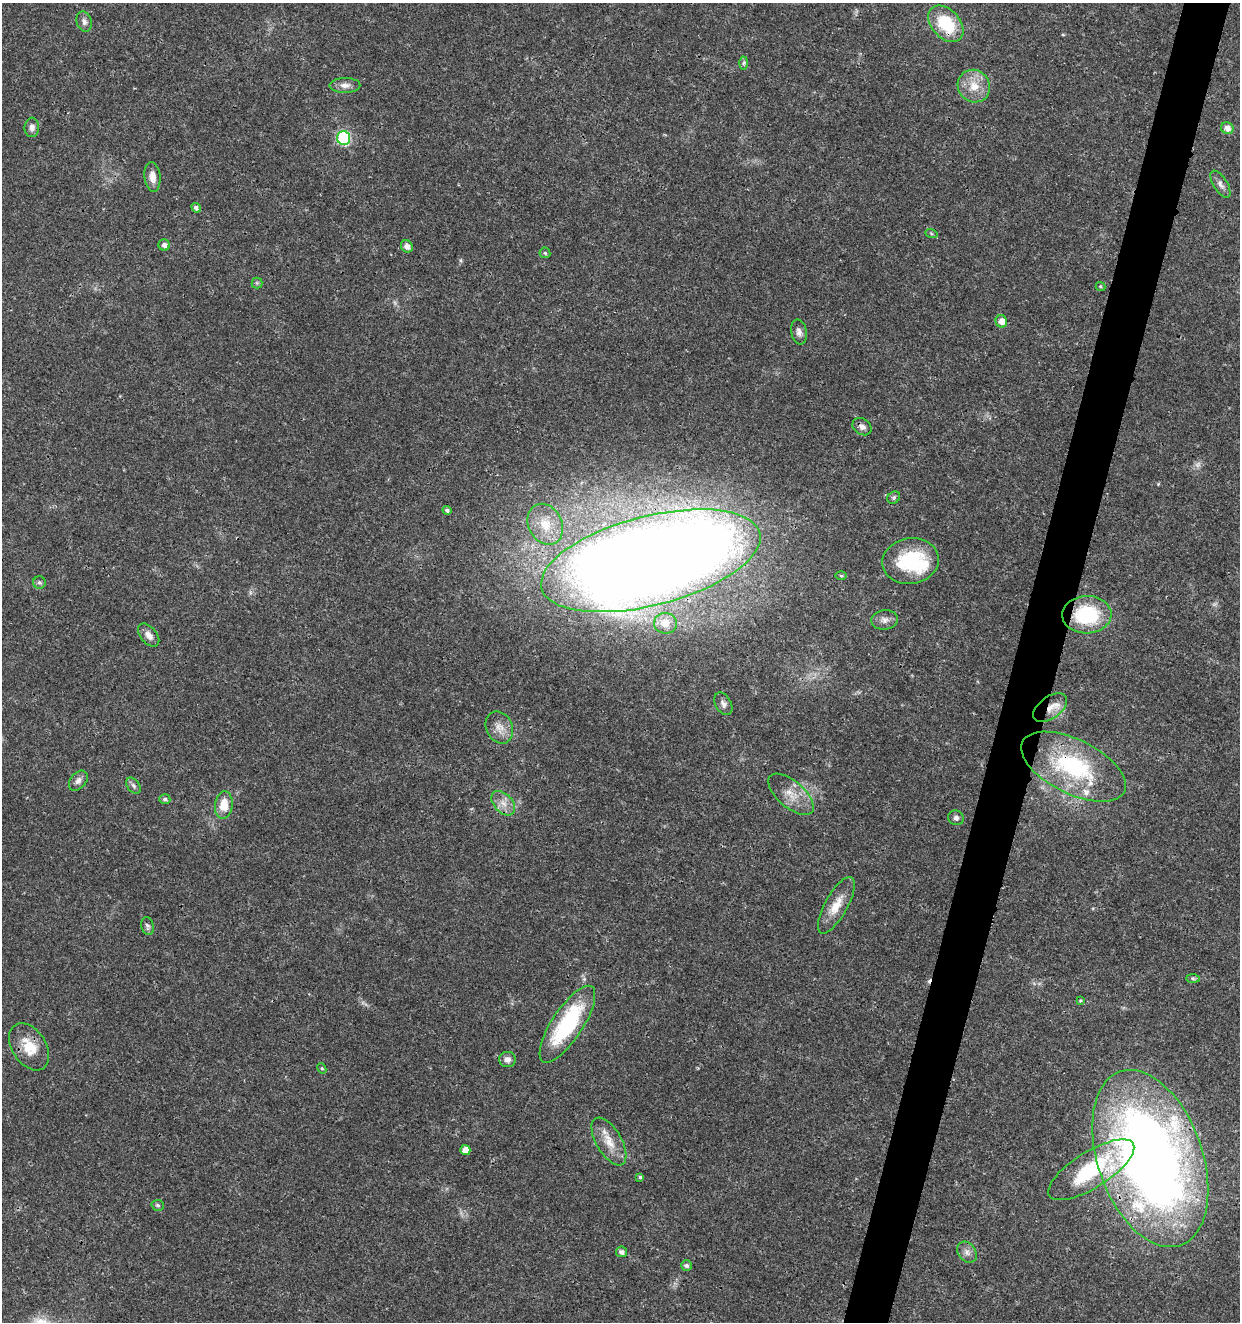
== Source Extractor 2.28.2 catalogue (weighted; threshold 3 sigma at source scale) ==
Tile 10 of 4 x 4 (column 2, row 3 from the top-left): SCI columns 1525-2762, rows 1326-2645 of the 5463 x 5297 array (HDU 1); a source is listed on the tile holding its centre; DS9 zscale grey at full resolution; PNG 1242 x 1324 px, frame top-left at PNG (2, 3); each listed source drawn as its Kron ellipse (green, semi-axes under 4 px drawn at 4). Shown black and unused: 4% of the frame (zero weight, under 3 of 4 exposures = <1% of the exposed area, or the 3 px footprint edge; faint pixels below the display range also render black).
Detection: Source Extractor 2.28.2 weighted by HDU 2 'WHT'; one run over the whole footprint, this tile lists its part. Background 0.018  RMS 0.002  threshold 0.00906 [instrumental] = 3 sigma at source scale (4.5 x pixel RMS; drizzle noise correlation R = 1.50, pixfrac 1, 0.0396/0.0396 arcsec/px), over >= 5 px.
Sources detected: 64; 2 too faint to see at this stretch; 1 inside a brighter object's white glare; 1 cosmic-ray / hot-pixel residue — neither listed nor drawn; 1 inside a brighter listed object's ellipse — not listed separately; the other 59 listed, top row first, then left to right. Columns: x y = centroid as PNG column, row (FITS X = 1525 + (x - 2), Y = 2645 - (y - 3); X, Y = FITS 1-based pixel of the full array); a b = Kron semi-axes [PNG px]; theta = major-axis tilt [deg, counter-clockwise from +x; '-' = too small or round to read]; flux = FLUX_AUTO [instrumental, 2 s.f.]
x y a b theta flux
84 22 10 7 -74 0.91
946 24 21 14 -48 9.7
744 63 6 4 88 0.37
345 85 15 7 1 1.3
974 86 17 15 -47 3.8
32 127 10 7 85 0.88
1227 128 6 5 - 1.4
344 138 7 6 - 21
152 177 15 8 -84 2
1220 184 15 7 -58 1
196 208 5 4 - 0.67
931 233 6 4 -20 0.27
164 245 5 5 - 0.82
407 246 6 5 - 1.2
545 253 5 5 - 0.35
257 283 5 5 - 0.35
1101 286 5 4 - 0.27
1001 321 6 5 - 1.7
799 332 12 7 -79 0.97
862 427 10 8 -35 0.93
894 498 7 5 39 0.45
447 510 4 4 - 0.51
545 524 21 17 -62 4.7
651 561 113 44 14 630
911 561 28 23 9 14
841 576 5 3 - 0.25
39 582 6 6 - 0.44
1087 615 24 18 2 15
884 620 13 9 7 1.3
665 623 11 10 - 2.4
149 635 13 8 -50 1.4
723 704 12 8 -61 0.88
1050 708 19 11 36 2.9
499 727 17 13 -65 2.3
1073 767 57 27 -26 21
78 781 11 8 49 1
133 786 9 6 -51 0.62
791 794 28 13 -40 3.6
165 799 5 5 - 0.49
503 803 14 9 -47 1.9
224 805 14 9 82 3.6
956 818 8 7 - 0.73
836 905 32 11 61 3.7
147 926 9 6 -78 0.54
1193 978 7 4 -1 0.38
1080 1000 3 3 - 0.21
567 1024 45 15 57 20
29 1047 26 17 -57 4.8
507 1059 8 7 - 0.98
322 1068 5 4 - 0.27
609 1141 26 12 -59 3.7
465 1150 5 5 - 1.8
1150 1159 92 52 -71 210
1091 1170 49 18 32 17
640 1177 4 4 - 0.34
158 1205 6 5 - 0.41
621 1252 5 5 - 0.85
967 1252 11 8 -52 1.1
686 1265 5 5 - 0.67
Overlapping masked pixels (flux is a lower limit): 6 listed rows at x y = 946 24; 651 561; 1050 708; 1073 767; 29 1047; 1150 1159